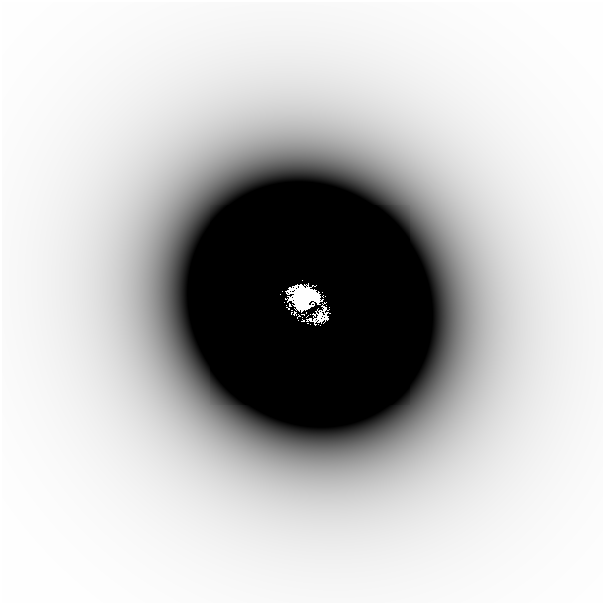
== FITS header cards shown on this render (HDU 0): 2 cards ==
NAXIS1  =                  601
NAXIS2  =                  601

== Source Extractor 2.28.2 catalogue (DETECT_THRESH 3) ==
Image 601 x 601 px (HDU 0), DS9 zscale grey, 1 PNG px = 1 image px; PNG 605 x 605 px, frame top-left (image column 1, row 601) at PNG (2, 2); no overlay
Background -2.79e-06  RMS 9.4e-07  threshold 2.83e-06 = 3 sigma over >= 5 px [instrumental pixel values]
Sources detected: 8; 2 with non-positive FLUX_AUTO (blend fragments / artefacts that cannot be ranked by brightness) are not listed; the other 6 listed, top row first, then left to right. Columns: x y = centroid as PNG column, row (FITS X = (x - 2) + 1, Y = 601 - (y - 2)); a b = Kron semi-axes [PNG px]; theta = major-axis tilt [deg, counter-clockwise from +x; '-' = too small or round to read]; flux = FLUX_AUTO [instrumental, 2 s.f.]
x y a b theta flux
304 299 16 15 - 42
295 313 3 2 - 0.029
320 316 8 5 -75 0.2
323 318 12 5 40 0.12
309 319 5 3 - 0.015
303 320 2 2 - 0.015
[2 non-positive-flux detections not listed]